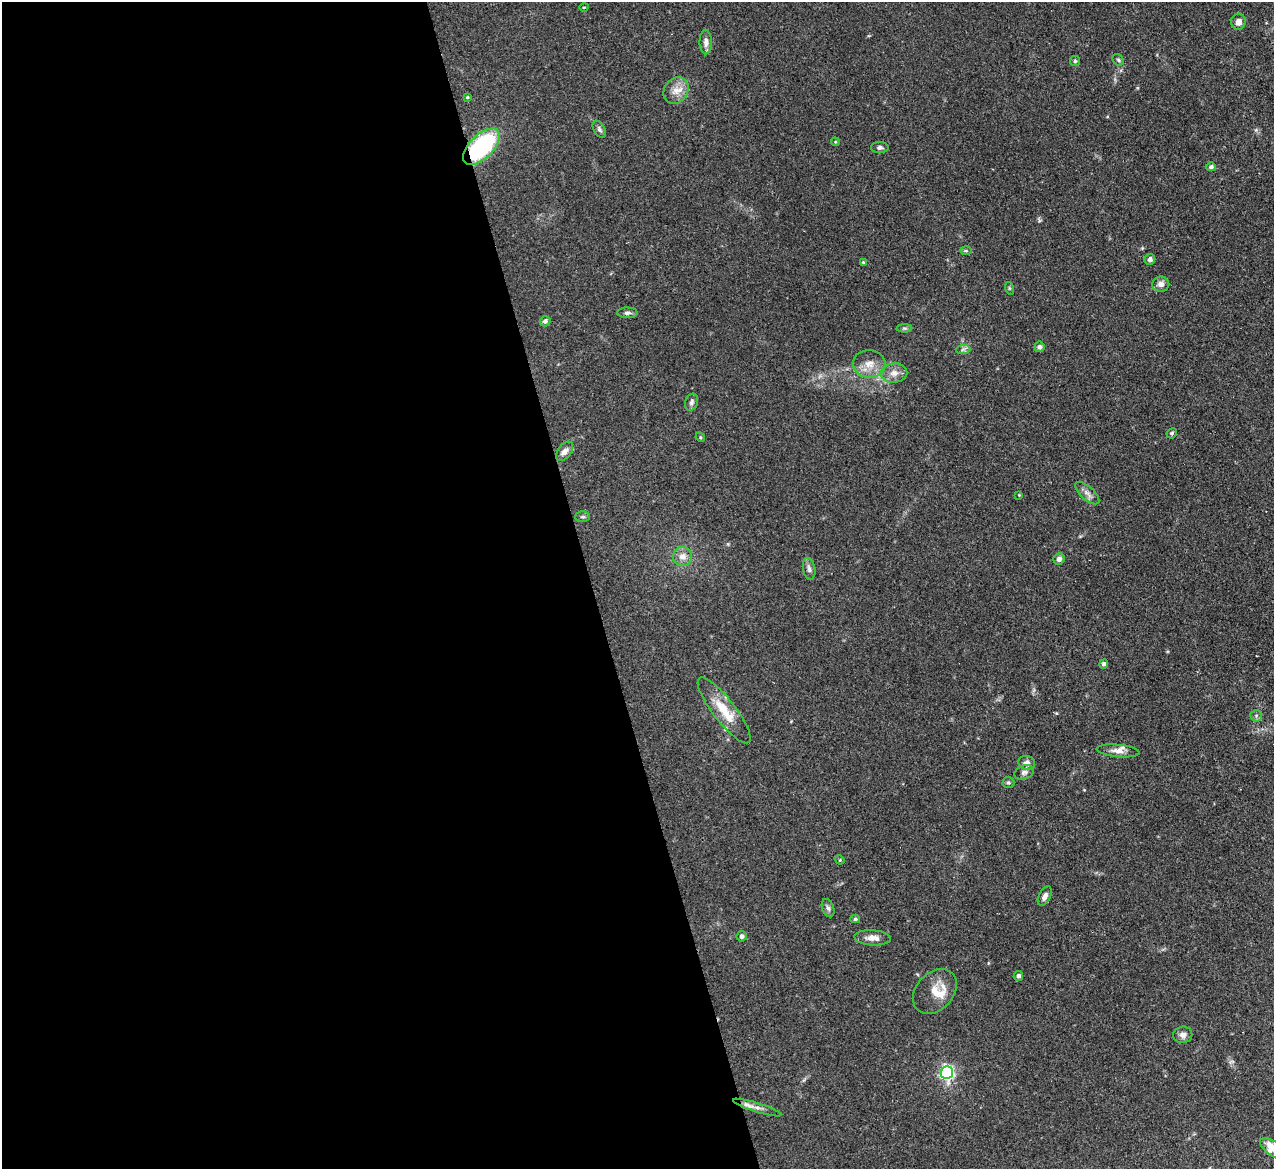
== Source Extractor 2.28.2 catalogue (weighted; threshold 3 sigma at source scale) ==
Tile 9 of 4 x 4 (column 1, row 3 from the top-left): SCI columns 1-1272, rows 1427-2593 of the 5089 x 5065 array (HDU 1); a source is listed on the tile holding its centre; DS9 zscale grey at full resolution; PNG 1276 x 1171 px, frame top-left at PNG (2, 2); each listed source drawn as its Kron ellipse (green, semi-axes under 4 px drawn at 4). Shown black and unused: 46% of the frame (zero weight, under 2 of 3 exposures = <1% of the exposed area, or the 3 px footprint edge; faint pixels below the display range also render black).
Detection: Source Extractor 2.28.2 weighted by HDU 2 'WHT'; one run over the whole footprint, this tile lists its part. Background 0.0886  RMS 0.0061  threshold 0.0274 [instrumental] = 3 sigma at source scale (4.5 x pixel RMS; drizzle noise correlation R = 1.50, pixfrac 1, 0.05/0.05 arcsec/px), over >= 5 px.
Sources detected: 56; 3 inside a brighter listed object's ellipse — not listed separately; the other 53 listed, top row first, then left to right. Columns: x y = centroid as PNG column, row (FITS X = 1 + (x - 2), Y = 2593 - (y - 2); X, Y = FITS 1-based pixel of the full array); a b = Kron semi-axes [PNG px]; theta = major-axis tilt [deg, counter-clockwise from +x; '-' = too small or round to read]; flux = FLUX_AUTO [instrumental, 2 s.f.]
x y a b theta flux
584 7 4 3 - 0.43
1238 22 8 7 - 3.5
706 42 12 6 -89 3
1118 60 6 5 - 1
1075 61 5 5 - 0.96
676 91 14 11 53 6.7
467 97 3 3 - 0.61
599 129 9 5 -61 1.6
835 142 4 3 - 0.53
481 147 23 12 45 73
880 147 9 5 -1 1.6
1211 167 5 4 - 1.4
966 251 6 4 -1 0.79
1150 259 5 5 - 2.1
863 262 4 4 - 0.64
1161 284 8 7 - 2.9
1009 288 6 4 -72 0.77
627 313 10 5 0 1.7
545 321 5 5 - 1.6
905 328 8 4 0 1
1039 347 5 5 - 1.6
963 349 7 4 1 1.3
869 364 16 13 -4 7.9
894 373 13 9 8 4.9
692 402 9 6 71 1.8
1172 433 5 5 - 1
700 437 5 4 - 0.65
565 451 11 6 52 3.7
1087 493 15 6 -42 3.2
1019 495 3 3 - 0.45
582 517 7 5 1 1.1
682 557 9 9 - 4.9
1059 559 6 5 - 2.4
809 569 11 6 -80 2.1
1104 664 4 4 - 1.5
724 710 40 11 -52 16
1256 716 6 5 - 1.3
1118 751 21 6 -6 4.2
1027 763 8 7 - 2.8
1024 772 10 6 19 1.9
1008 782 6 5 - 1
840 860 5 4 - 0.54
1045 896 10 6 63 2.8
828 908 9 6 -69 1.8
855 919 5 4 - 0.86
742 936 5 5 - 1.7
872 938 18 7 -3 5.1
1018 976 5 4 - 1.8
935 992 25 18 46 11
1183 1035 9 8 - 2.9
947 1072 7 6 - 130
757 1108 25 4 -17 3.4
1273 1149 16 7 -35 7.3
Overlapping masked pixels (flux is a lower limit): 1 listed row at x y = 481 147
Isophote crosses this tile's border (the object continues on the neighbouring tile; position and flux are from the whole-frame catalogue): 1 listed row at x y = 1273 1149